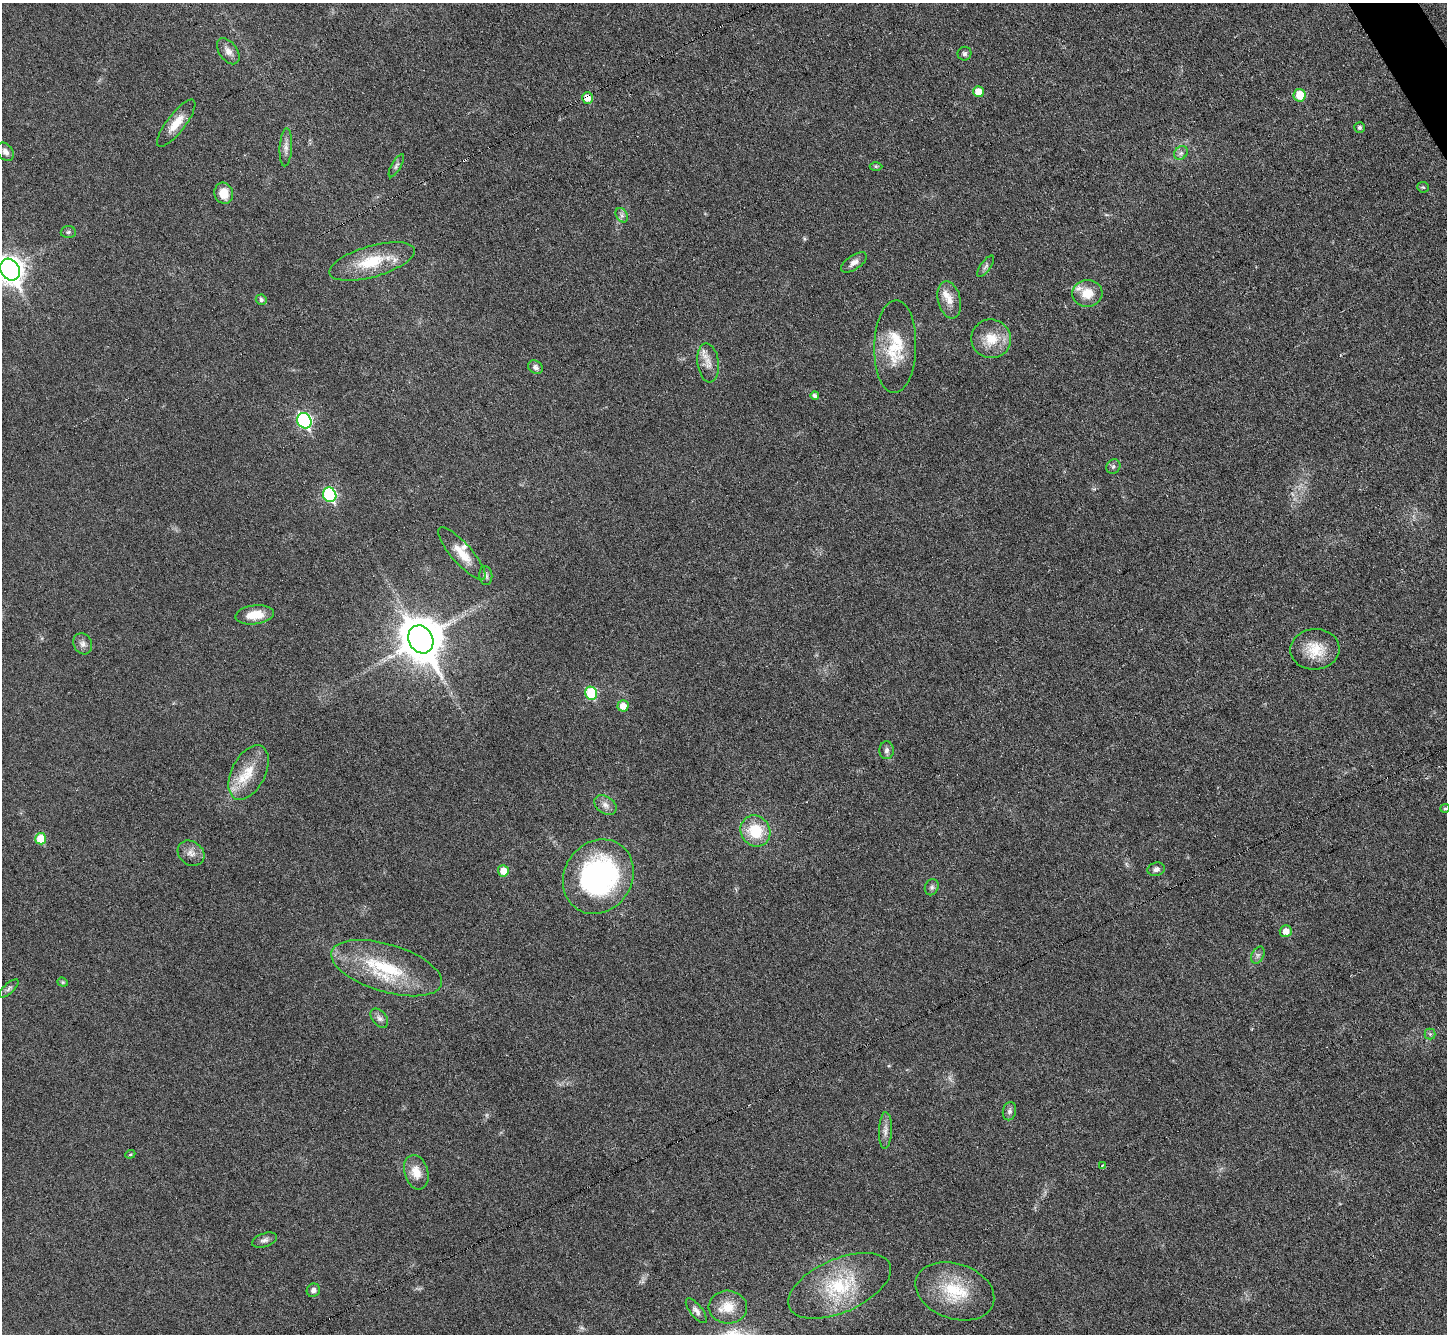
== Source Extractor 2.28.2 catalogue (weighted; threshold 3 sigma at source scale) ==
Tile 10 of 4 x 4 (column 2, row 3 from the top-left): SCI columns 1448-2892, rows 1625-2956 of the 5783 x 5774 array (HDU 1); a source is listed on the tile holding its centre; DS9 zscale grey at full resolution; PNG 1449 x 1336 px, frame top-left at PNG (2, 3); each listed source drawn as its Kron ellipse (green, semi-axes under 4 px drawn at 4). Shown black and unused: <1% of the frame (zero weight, under 3 of 6 exposures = <1% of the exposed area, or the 3 px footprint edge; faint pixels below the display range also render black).
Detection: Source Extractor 2.28.2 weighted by HDU 2 'WHT'; one run over the whole footprint, this tile lists its part. Background 0.0318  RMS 0.0038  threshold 0.0155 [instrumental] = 3 sigma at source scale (4.09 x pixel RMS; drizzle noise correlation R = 1.36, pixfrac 0.8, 0.05/0.05 arcsec/px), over >= 5 px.
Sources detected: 73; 1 cosmic-ray / hot-pixel residue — neither listed nor drawn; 4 inside a brighter listed object's ellipse — not listed separately; the other 68 listed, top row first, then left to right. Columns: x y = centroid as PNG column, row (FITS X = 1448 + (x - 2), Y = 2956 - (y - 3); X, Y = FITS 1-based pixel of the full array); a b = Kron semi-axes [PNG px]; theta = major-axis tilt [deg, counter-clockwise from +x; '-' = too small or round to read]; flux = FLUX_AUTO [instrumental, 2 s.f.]
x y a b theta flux
228 51 15 9 -53 2.4
964 54 7 7 - 0.94
978 92 5 5 - 3.9
1300 95 6 6 - 7.2
587 98 6 5 - 3.8
176 123 29 9 52 5.8
1359 127 5 5 - 0.88
286 147 19 6 87 2
5 152 10 7 -53 1.8
1181 153 7 6 - 1.1
396 166 13 4 61 0.98
876 166 6 4 0 0.53
1423 187 6 5 - 0.54
224 193 11 9 -72 5.4
622 215 8 5 -60 1.1
68 232 7 6 - 0.71
372 261 44 15 16 15
854 262 15 7 34 2.1
986 266 12 5 54 1
10 270 11 9 -60 330
1087 293 15 13 4 6.2
261 300 5 5 - 1
949 300 19 11 -77 4.1
991 339 20 19 - 8.4
895 347 46 21 88 16
708 363 20 10 -83 3.8
535 367 8 6 -31 1.3
815 396 4 4 - 1
304 421 8 7 - 54
1113 467 7 6 - 0.93
330 495 7 6 - 38
462 553 34 10 -49 6.3
486 576 9 6 -83 1.1
255 615 19 9 7 6.4
421 639 14 12 -61 1200
83 644 11 9 -63 1.8
1315 649 24 20 4 9.1
591 693 6 6 - 20
623 706 6 5 - 3.9
887 750 9 7 87 1.3
249 772 29 16 62 9.2
605 805 12 8 -34 2.1
1445 808 5 4 - 0.46
755 831 16 14 -56 12
41 839 6 5 - 9.2
191 853 14 11 -37 2.8
1156 869 9 6 15 1.4
503 871 5 5 - 4.8
598 877 39 34 57 72
932 887 8 6 66 1.1
1286 931 6 6 - 2.9
1258 955 9 6 60 1.1
387 968 57 24 -17 26
63 982 5 4 - 0.44
9 989 12 5 42 0.95
379 1018 11 7 -50 1.5
1430 1034 5 5 - 0.7
1009 1111 9 6 77 1.1
885 1130 18 6 88 2.2
130 1154 5 4 - 0.43
1102 1166 4 4 - 0.32
416 1172 17 12 -73 5.1
264 1240 13 6 19 1.4
839 1286 55 26 24 25
313 1290 7 6 - 1.4
955 1291 40 27 -19 19
728 1307 19 16 -4 6.4
696 1311 15 6 -51 1.6
Overlapping masked pixels (flux is a lower limit): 1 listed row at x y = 587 98
Isophote crosses this tile's border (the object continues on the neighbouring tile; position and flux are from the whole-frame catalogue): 1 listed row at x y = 10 270